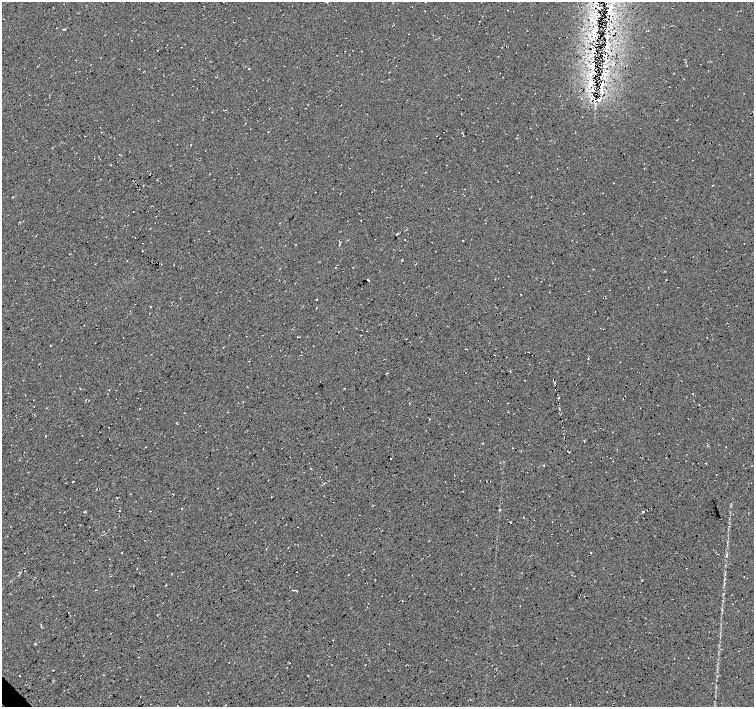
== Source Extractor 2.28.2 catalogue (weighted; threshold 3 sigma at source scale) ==
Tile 7 of 4 x 4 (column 3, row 2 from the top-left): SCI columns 3011-4514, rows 2965-4373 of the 6020 x 5994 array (HDU 1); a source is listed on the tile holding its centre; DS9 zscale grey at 2 x 2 block average (1 PNG px = mean of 2 x 2 image px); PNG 756 x 709 px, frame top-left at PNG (2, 2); no overlay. Shown black and unused: <1% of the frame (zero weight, under 2 of 3 exposures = <1% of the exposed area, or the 3 px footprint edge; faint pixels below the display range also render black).
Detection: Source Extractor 2.28.2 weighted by HDU 2 'WHT'; one run over the whole footprint, this tile lists its part. Background 0.0325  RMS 0.013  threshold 0.0563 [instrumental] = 3 sigma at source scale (4.5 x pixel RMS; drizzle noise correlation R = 1.50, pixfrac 1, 0.0396/0.0396 arcsec/px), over >= 5 px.
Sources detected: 56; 3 cosmic-ray / hot-pixel residue — not listed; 5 inside a brighter listed object's ellipse — not listed separately; the other 48 listed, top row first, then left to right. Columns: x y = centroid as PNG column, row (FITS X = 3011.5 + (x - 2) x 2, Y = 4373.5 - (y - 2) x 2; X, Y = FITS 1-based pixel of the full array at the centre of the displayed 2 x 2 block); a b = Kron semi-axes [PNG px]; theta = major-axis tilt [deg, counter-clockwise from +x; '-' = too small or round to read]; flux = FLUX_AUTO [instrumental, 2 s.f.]
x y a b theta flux
606 6 2 2 - 1.3
599 8 3 2 - 2.3
609 10 4 3 - 4.1
599 16 4 2 - 2
607 20 2 2 - 1.4
597 27 4 2 - 2.4
64 29 2 2 - 8.5
595 31 7 3 36 6.2
606 31 5 2 - 2.9
596 35 5 2 - 3.7
606 37 3 2 - 1.3
167 45 2 2 - 0.75
165 47 2 2 - 1.1
606 47 4 4 - 4.2
158 50 2 2 - 1.1
594 50 6 2 52 2.9
593 63 3 2 - 1.8
593 72 7 4 -71 8.3
604 74 9 3 -55 7.1
601 76 3 2 - 1.6
601 78 2 2 - 2
592 82 8 3 24 8.3
601 86 11 4 58 12
592 96 14 5 -77 23
575 133 2 2 - 1.1
84 136 2 2 - 1
557 169 2 2 - 0.97
464 189 2 2 - 0.77
405 240 2 2 - 1.1
463 240 2 2 - 8.9
368 280 2 2 - 4.6
521 294 2 2 - 6.6
150 307 2 2 - 16
588 358 3 2 - 2
109 390 2 2 - 2.3
558 398 5 2 - 1.6
109 427 2 2 - 23
390 458 2 2 - 4.7
72 482 2 2 - 27
119 511 2 2 - 8.5
84 512 2 2 - 17
510 522 2 2 - 7.7
591 553 2 2 - 9.2
727 554 3 2 - 2
290 600 2 2 - 2.4
366 665 2 2 - 2
53 670 2 2 - 5
20 676 2 2 - 3
Diffuse or blended objects may show on this block-average render without a row.